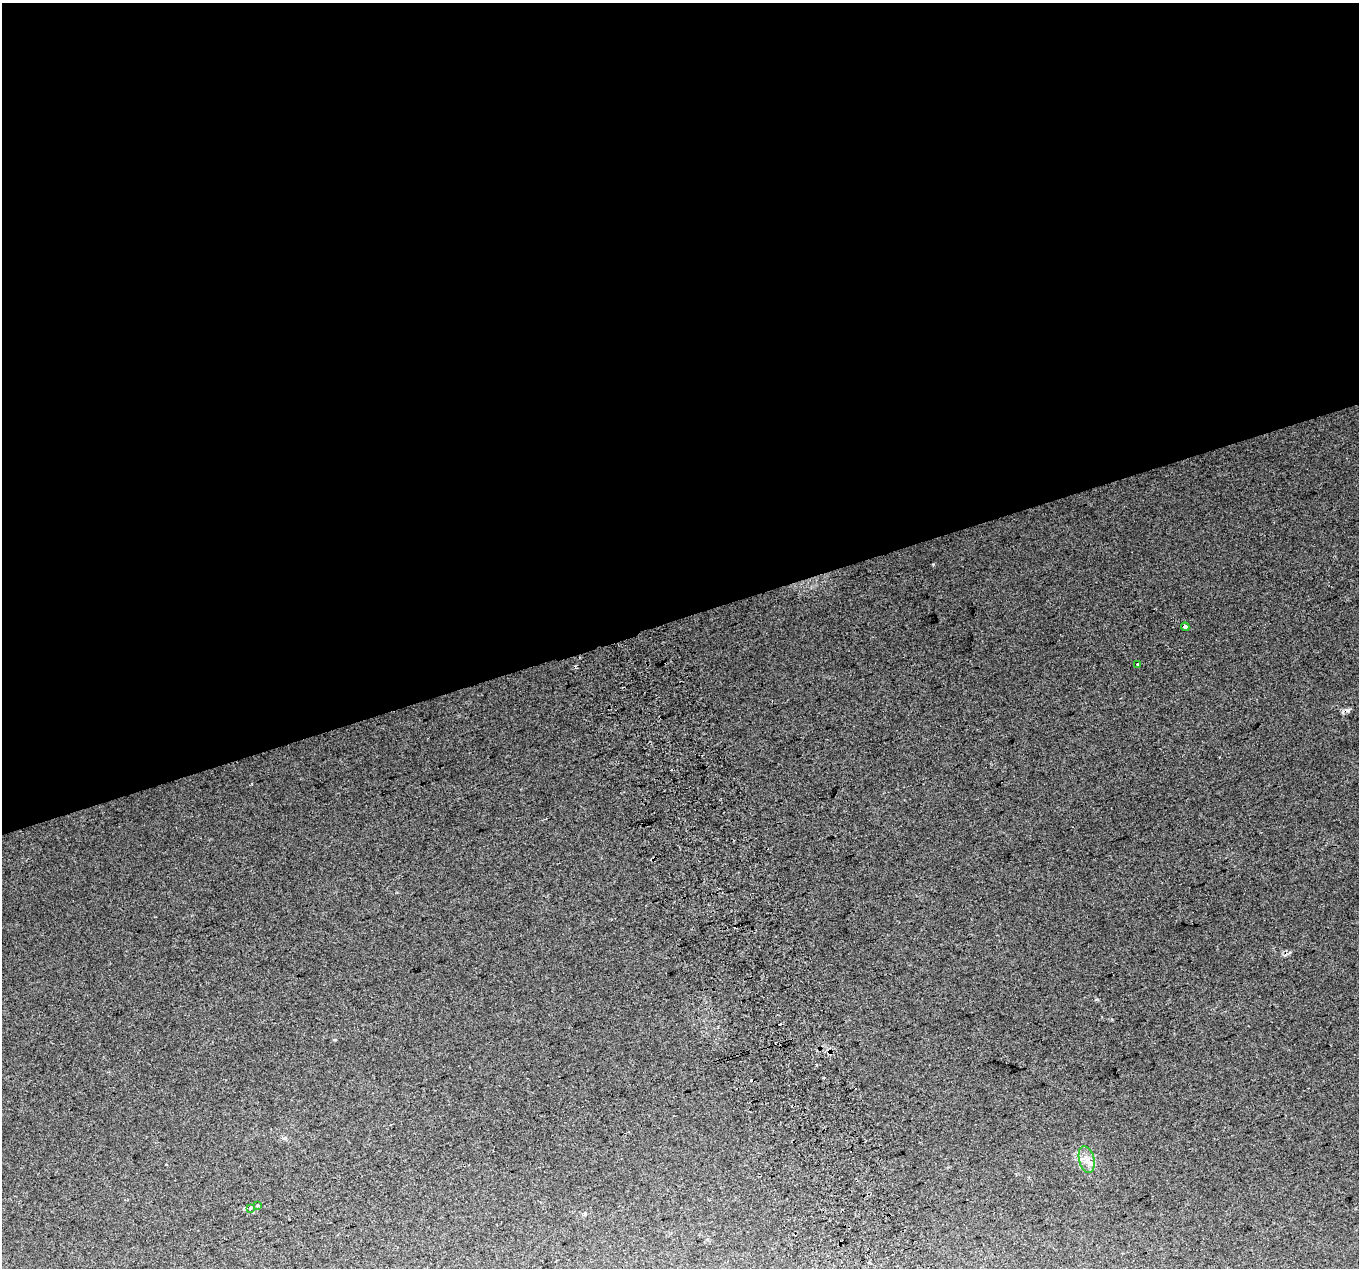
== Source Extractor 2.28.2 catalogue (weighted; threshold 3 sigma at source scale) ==
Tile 2 of 4 x 4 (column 2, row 1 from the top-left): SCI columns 1400-2756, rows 3940-5205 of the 5515 x 5290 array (HDU 1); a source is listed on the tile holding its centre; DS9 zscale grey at full resolution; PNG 1361 x 1270 px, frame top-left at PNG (2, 3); each listed source drawn as its Kron ellipse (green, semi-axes under 4 px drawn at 4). Shown black and unused: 49% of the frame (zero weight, under 2 of 3 exposures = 2% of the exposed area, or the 3 px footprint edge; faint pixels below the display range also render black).
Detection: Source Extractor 2.28.2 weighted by HDU 2 'WHT'; one run over the whole footprint, this tile lists its part. Background 0.0694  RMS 0.013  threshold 0.0591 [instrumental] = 3 sigma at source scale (4.5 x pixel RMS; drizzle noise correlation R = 1.50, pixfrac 1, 0.0396/0.0396 arcsec/px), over >= 5 px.
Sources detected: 9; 4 cosmic-ray / hot-pixel residue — neither listed nor drawn; the other 5 listed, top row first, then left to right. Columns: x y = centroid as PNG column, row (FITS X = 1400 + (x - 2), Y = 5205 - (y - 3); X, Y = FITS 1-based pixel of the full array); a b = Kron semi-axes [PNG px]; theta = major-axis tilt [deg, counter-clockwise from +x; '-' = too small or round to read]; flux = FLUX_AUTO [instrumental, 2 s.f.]
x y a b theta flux
1185 627 4 4 - 14
1137 665 3 3 - 5.9
1087 1160 13 7 -77 9.2
257 1206 3 3 - 3.1
250 1208 4 3 - 6.2